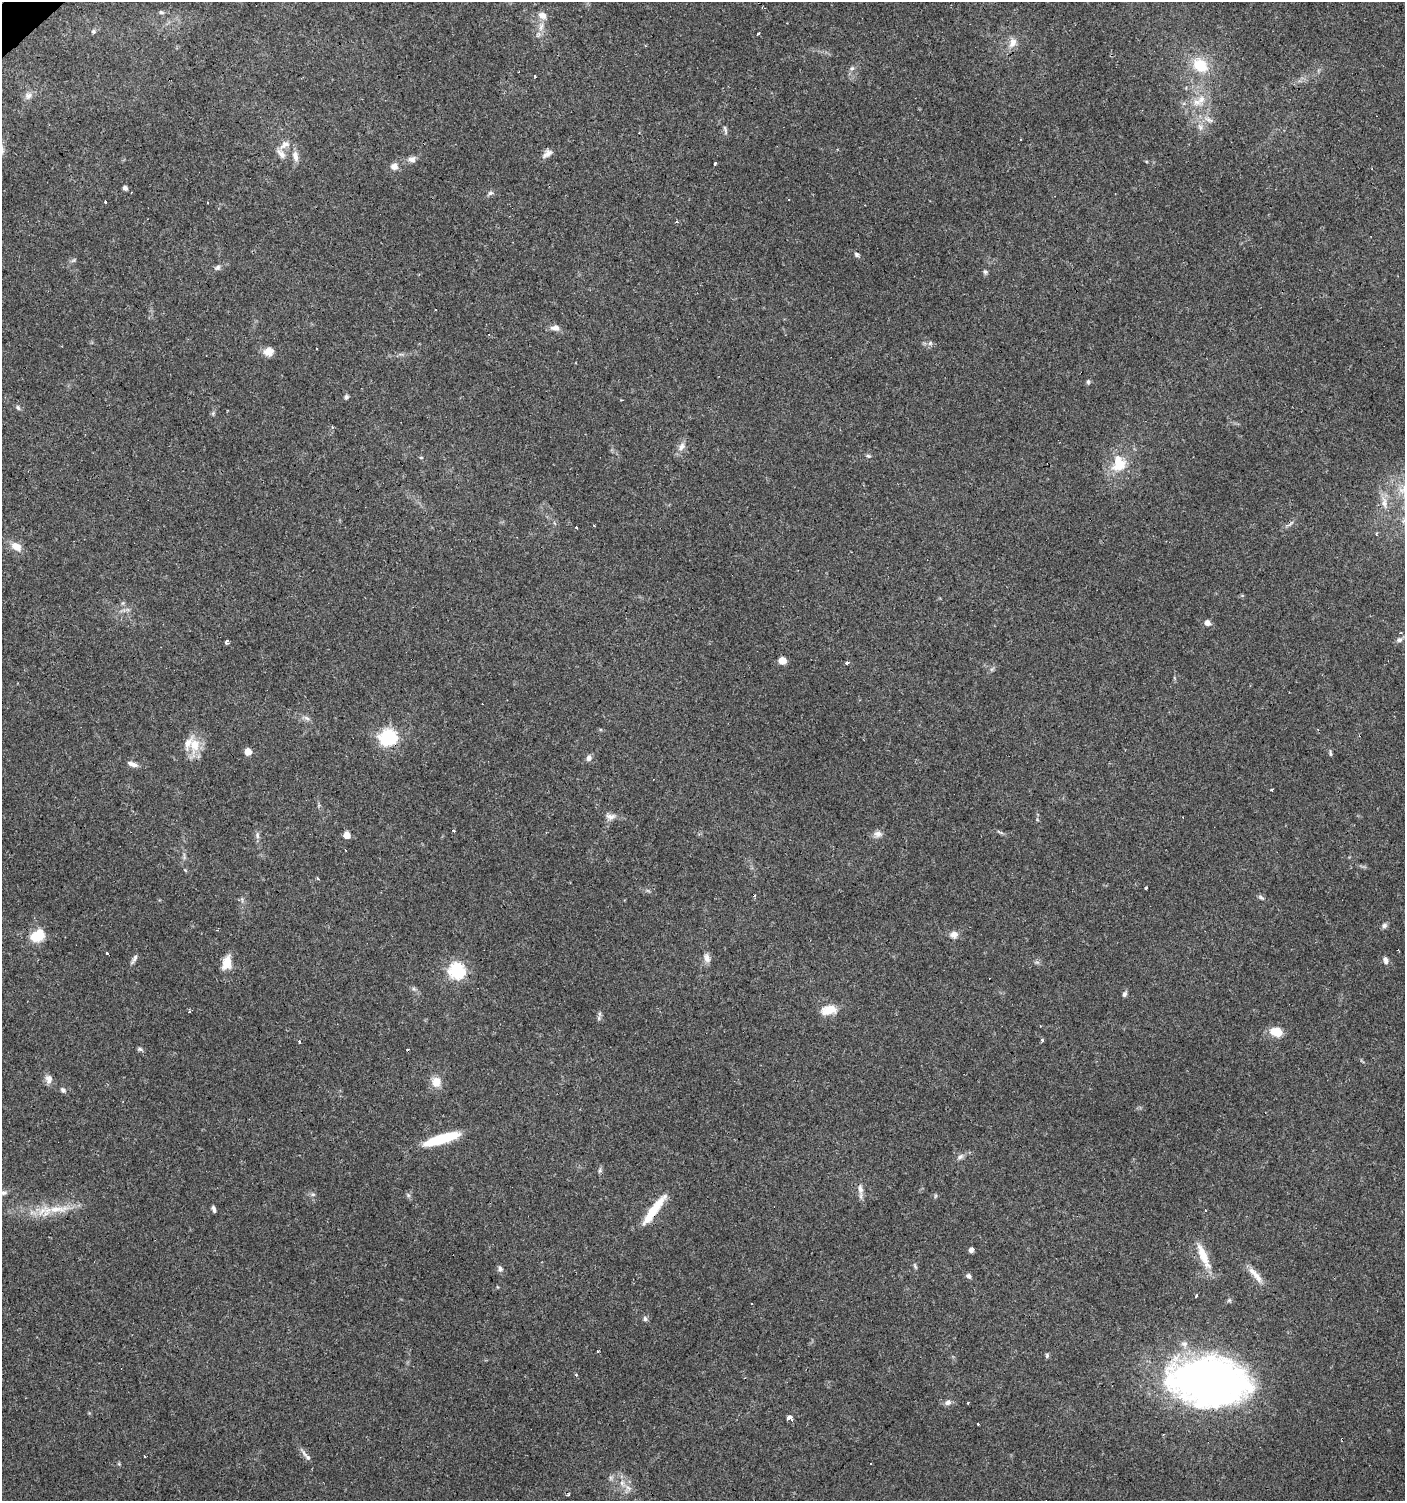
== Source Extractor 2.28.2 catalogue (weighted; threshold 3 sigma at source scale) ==
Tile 11 of 4 x 4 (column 3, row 3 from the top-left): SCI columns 2946-4348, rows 1502-3000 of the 5954 x 5998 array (HDU 1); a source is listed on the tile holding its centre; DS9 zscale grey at full resolution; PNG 1407 x 1503 px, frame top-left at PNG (2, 2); no overlay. Shown black and unused: <1% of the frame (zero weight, under 3 of 4 exposures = <1% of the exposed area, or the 3 px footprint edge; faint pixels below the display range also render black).
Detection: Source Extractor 2.28.2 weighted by HDU 2 'WHT'; one run over the whole footprint, this tile lists its part. Background 0.0517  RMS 0.0052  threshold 0.0235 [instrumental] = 3 sigma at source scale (4.5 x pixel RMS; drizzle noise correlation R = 1.50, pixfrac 1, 0.0396/0.0396 arcsec/px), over >= 5 px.
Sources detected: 129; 2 inside a brighter object's white glare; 12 cosmic-ray / hot-pixel residue — not listed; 3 inside a brighter listed object's ellipse — not listed separately; the other 112 listed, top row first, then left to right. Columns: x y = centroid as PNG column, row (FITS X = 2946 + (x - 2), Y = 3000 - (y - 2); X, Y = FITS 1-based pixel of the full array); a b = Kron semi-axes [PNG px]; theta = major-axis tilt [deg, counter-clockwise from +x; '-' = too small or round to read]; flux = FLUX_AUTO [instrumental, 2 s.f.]
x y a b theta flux
161 12 6 5 - 0.92
543 15 12 9 -28 3.5
541 27 14 6 71 3.4
93 31 6 6 - 1.1
759 33 3 3 - 1.1
1013 42 15 9 63 4.2
1200 65 23 17 -38 15
852 68 6 6 - 1.1
535 76 3 3 - 1.6
28 96 10 8 41 2.6
1201 99 14 10 55 5.6
1209 120 7 4 -71 1.3
1200 127 9 5 -65 1.9
725 131 12 4 -86 1.2
285 144 13 9 32 3.9
547 154 14 8 33 2.8
295 156 16 7 -76 3.7
412 159 10 8 5 2.4
715 163 4 2 - 0.71
394 166 8 8 - 3.2
125 188 4 4 - 2.1
490 193 8 5 16 1.3
106 201 3 3 - 1.3
677 221 4 3 - 1
856 254 7 5 -48 1.2
218 267 9 5 43 1.4
985 272 6 5 - 1
555 328 11 7 -4 3
930 343 6 6 - 1.2
269 352 13 10 12 4.4
1088 382 6 5 - 0.92
346 397 5 5 - 1.6
18 407 7 5 -50 1.1
333 427 3 3 - 0.67
682 447 12 7 57 3
868 456 6 5 - 0.83
421 457 5 3 - 0.49
1119 465 22 14 29 12
1384 503 19 6 -82 4.3
576 527 3 2 - 0.96
16 546 14 9 -30 5.3
1208 623 6 5 - 3
1399 640 8 7 - 1.7
226 642 4 3 - 1.2
782 661 5 5 - 11
847 663 3 3 - 3.9
306 718 9 3 -6 1.2
389 737 7 7 - 120
195 745 21 15 -72 9.8
248 752 5 5 - 6.3
1330 753 10 3 -84 0.82
589 758 8 7 - 2
132 764 14 5 -19 2.4
1271 790 3 3 - 1.1
611 816 15 7 1 3
453 830 3 3 - 0.98
878 834 10 9 - 2.5
257 835 9 5 -87 1.5
347 835 5 5 - 5.8
318 878 3 2 - 0.88
1146 888 3 3 - 0.89
1261 897 9 5 -31 1.1
1384 925 7 6 - 1.4
954 935 9 7 -4 3.4
36 937 13 9 16 13
107 953 3 2 - 0.58
707 958 12 8 -77 3
134 959 14 4 60 1.7
1386 960 9 6 -81 1.8
227 962 15 9 77 7.9
457 970 7 7 - 110
1124 994 7 5 65 1.3
829 1010 20 11 14 8.3
189 1011 4 3 - 0.83
599 1018 7 4 -90 0.99
1276 1032 13 9 -15 8.9
1042 1040 4 3 - 1
299 1041 3 2 - 0.97
139 1049 7 5 8 0.92
49 1079 12 9 -89 2.9
436 1082 11 10 - 6.1
63 1090 7 5 -45 1.3
442 1139 37 9 15 26
960 1157 11 6 33 1.8
600 1170 6 4 73 0.93
860 1189 15 7 -81 3
3 1193 11 6 21 1.7
313 1194 7 4 0 0.92
408 1195 6 5 - 0.95
935 1196 6 4 71 0.66
58 1209 41 9 4 13
214 1209 7 3 -72 1.4
654 1210 41 8 53 14
1205 1210 3 3 - 0.49
971 1250 5 5 - 1.8
1203 1256 40 9 -66 10
915 1266 8 4 -63 0.82
500 1269 7 7 - 1.6
1255 1275 28 7 -50 5.4
969 1276 6 5 - 1.5
1196 1296 3 2 - 1.1
645 1319 7 5 -62 1.3
598 1351 3 3 - 1.1
1047 1356 7 5 -90 0.86
1209 1382 74 42 -6 270
947 1403 8 6 26 1.8
789 1417 4 3 - 45
978 1424 3 3 - 1
308 1457 7 6 - 1.7
622 1483 7 6 - 1.8
628 1488 9 4 -37 1.7
568 1495 4 3 - 0.6
Overlapping masked pixels (flux is a lower limit): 3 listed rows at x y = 389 737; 654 1210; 1209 1382
Isophote crosses this tile's border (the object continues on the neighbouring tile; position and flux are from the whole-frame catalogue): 1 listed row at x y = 3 1193